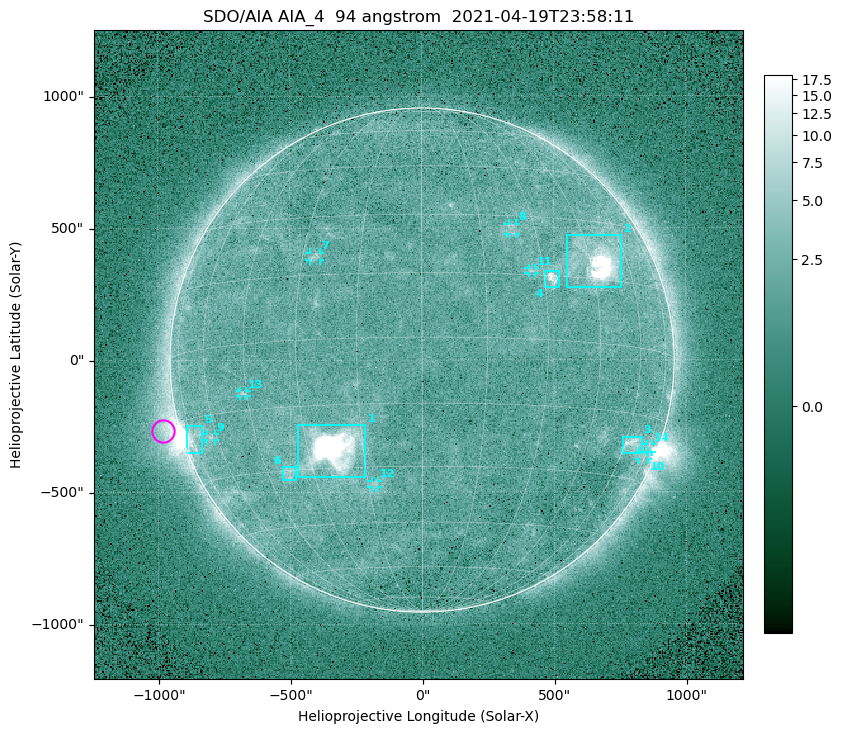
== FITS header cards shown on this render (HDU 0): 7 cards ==
TELESCOP= 'SDO/AIA '
INSTRUME= 'AIA_4   '
WAVELNTH=                   94
WAVEUNIT= 'angstrom'
DATE-OBS= '2021-04-19T23:58:11.12'
CTYPE1  = 'HPLN-TAN'
CTYPE2  = 'HPLT-TAN'

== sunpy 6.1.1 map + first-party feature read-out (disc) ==
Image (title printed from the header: SDO/AIA AIA_4  94 angstrom  2021-04-19T23:58:11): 512 x 512 px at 4.8 arcsec/px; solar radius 955 arcsec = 199 px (full disc in frame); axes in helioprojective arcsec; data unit not stated in the header (colour bar unlabelled)
Orientation: roll -0.138 deg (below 1 deg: not rotated)
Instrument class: DISC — disc imager (sunpy class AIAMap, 94 A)
Bright regions (active regions / flare kernels): reference = the median radial profile (limb darkening/brightening removed); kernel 5 px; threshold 5 sigma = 2.55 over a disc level ~1.8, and >= 1.15x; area >= 9 px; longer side >= 5 px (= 24 arcsec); searched inside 0.97 R_sun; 14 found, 14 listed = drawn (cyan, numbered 1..; 8 of them under ~33 arcsec drawn as corner ticks so the feature stays visible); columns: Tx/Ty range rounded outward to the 10 arcsec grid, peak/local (2 s.f.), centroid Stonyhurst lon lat
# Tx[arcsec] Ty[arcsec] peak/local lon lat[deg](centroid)
1 -470..-210 -450..-240 1204 -23 -25
2 550..760 270..470 50 +47 +20
3 760..830 -360..-290 4.6 +64 -22
4 460..520 270..340 6.4 +32 +14
5 -900..-830 -350..-250 6.4 -73 -20
6 -530..-480 -450..-400 3 -38 -30
7 -430..-380 380..410 3.1 -27 +20
8 330..360 470..520 2.8 +23 +26
9 -820..-780 -300..-280 3 -63 -20
10 820..860 -380..-350 2.3 +73 -24
11 400..430 330..350 2.7 +27 +16
12 -190..-170 -480..-450 2.9 -13 -34
13 -690..-660 -140..-110 3 -46 -11
14 850..870 -350..-320 2.9 +75 -22
Off-limb structures (1.02-1.3 R_sun): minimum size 50 px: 5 found; the strongest spans PA ~90..115 deg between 1.02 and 1.21 R_sun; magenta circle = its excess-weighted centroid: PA ~105 deg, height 1.06 R_sun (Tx ~-980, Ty ~-270 arcsec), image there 4.6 x the reference